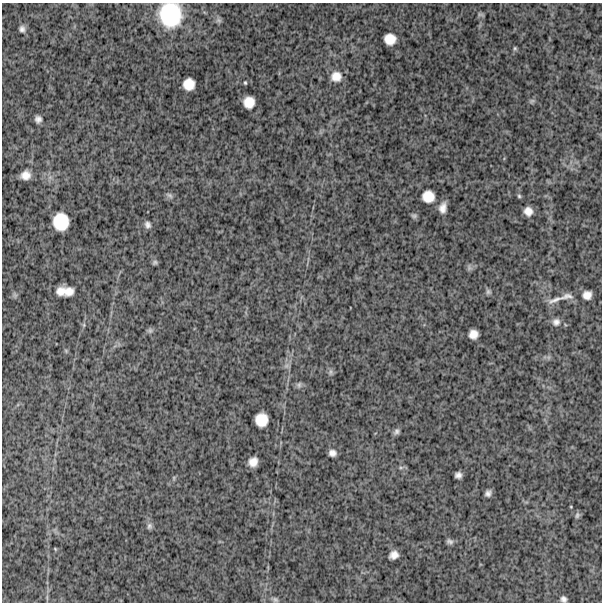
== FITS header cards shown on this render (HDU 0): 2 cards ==
NAXIS1  =                  600
NAXIS2  =                  600

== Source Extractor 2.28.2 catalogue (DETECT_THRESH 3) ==
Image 600 x 600 px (HDU 0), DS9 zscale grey, 1 PNG px = 1 image px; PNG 604 x 604 px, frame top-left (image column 1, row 600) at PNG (2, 3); no overlay
Background 1260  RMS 310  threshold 918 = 3 sigma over >= 5 px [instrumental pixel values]
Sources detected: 53; all 53 listed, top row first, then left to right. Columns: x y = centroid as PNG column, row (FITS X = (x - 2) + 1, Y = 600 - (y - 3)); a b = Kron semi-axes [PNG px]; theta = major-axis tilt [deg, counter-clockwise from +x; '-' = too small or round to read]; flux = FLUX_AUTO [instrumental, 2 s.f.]
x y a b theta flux
480 14 9 4 0 3.1e+04
170 15 26 24 -81 1.3e+06
22 29 9 7 -60 7.9e+04
390 39 10 10 - 2.7e+05
515 48 6 4 -89 3.0e+04
336 76 12 11 - 2.2e+05
245 83 4 3 - 2.5e+04
189 84 10 10 - 2.8e+05
532 101 8 5 21 4.2e+04
249 102 10 10 - 2.7e+05
38 119 6 6 - 9.0e+04
25 175 9 8 - 1.8e+05
169 195 10 6 -29 6.0e+04
428 196 11 11 - 2.8e+05
519 196 5 5 - 3.0e+04
443 208 10 6 80 1.5e+05
528 211 8 7 - 1.6e+05
414 216 8 6 8 4.3e+04
61 222 15 14 - 5.8e+05
148 225 9 7 -67 7.9e+04
155 263 6 5 - 4.2e+04
469 268 8 7 - 5.2e+04
60 291 8 8 - 1.7e+05
69 291 12 11 - 1.8e+05
488 292 8 7 - 4.9e+04
15 295 8 6 -69 4.9e+04
587 295 8 8 - 1.6e+05
567 296 20 8 9 1.8e+05
555 300 23 6 22 1.4e+05
556 322 10 9 - 1.1e+05
84 325 6 4 90 3.2e+04
150 330 9 7 25 5.1e+04
473 334 8 8 - 1.8e+05
66 351 6 4 -47 2.8e+04
286 366 7 5 44 5.6e+04
330 372 9 6 83 5.6e+04
299 385 8 7 - 5.5e+04
261 420 12 11 - 3.5e+05
396 431 8 6 49 6.5e+04
332 453 7 6 - 1.0e+05
253 462 9 8 - 1.8e+05
401 467 7 4 0 4.1e+04
458 475 6 6 - 8.6e+04
174 478 6 4 90 2.6e+04
488 493 6 5 - 7.7e+04
577 515 9 6 79 4.7e+04
149 526 9 7 88 6.6e+04
449 541 7 5 -23 6.2e+04
55 549 5 3 - 1.8e+04
394 555 8 7 - 1.4e+05
47 597 9 3 -85 3.6e+04
563 599 6 5 - 7.0e+04
275 600 8 6 -29 4.8e+04
At the frame edge (FLAGS 8, measured only in part): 2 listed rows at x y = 170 15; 563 599